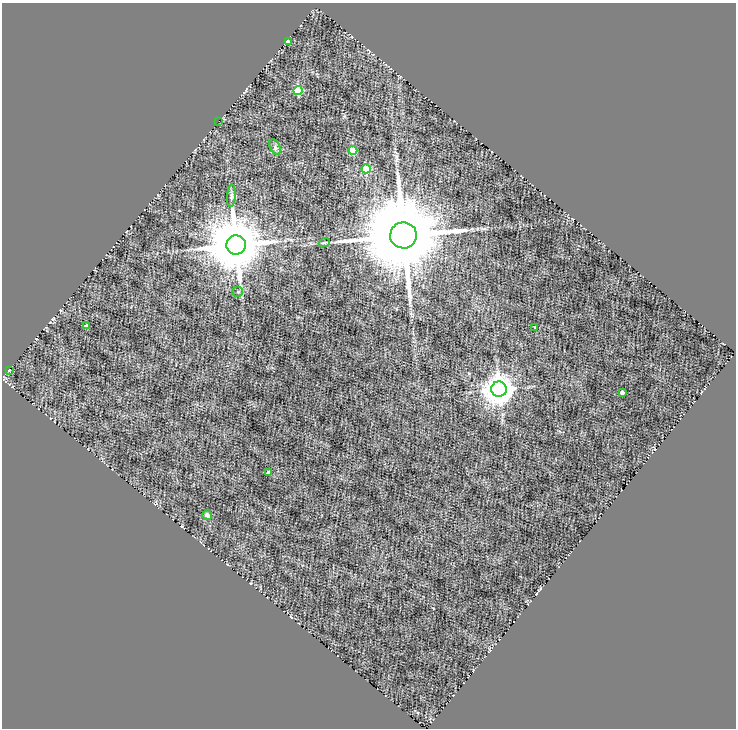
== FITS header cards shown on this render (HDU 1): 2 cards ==
NAXIS1  =                  734
NAXIS2  =                  726

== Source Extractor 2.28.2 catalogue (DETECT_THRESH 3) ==
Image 734 x 726 px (HDU 1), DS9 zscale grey, 1 PNG px = 1 image px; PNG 738 x 730 px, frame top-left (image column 1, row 726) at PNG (2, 3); each listed source drawn as its Kron ellipse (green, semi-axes under 4 px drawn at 4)
Background 1.68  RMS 0.56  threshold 1.68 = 3 sigma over >= 5 px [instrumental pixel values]
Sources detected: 18; all 18 listed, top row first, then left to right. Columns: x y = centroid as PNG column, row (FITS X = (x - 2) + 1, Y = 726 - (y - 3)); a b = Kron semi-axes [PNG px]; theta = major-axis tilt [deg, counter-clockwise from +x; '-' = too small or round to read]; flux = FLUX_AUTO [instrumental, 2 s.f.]
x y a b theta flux
288 42 4 3 - 150
298 90 4 4 - 1800
219 121 2 2 - 200
275 147 8 5 -66 91
353 150 4 4 - 1000
366 169 4 4 - 1300
231 196 11 4 85 88
403 235 13 13 - 660000
324 243 5 3 - 42
236 245 9 9 - 300000
238 292 5 5 - 68
86 326 4 3 - 120
535 327 3 2 - 27
9 370 2 2 - 21
499 389 8 7 - 62000
622 392 4 3 - 170
268 472 3 3 - 48
207 515 5 4 - 130